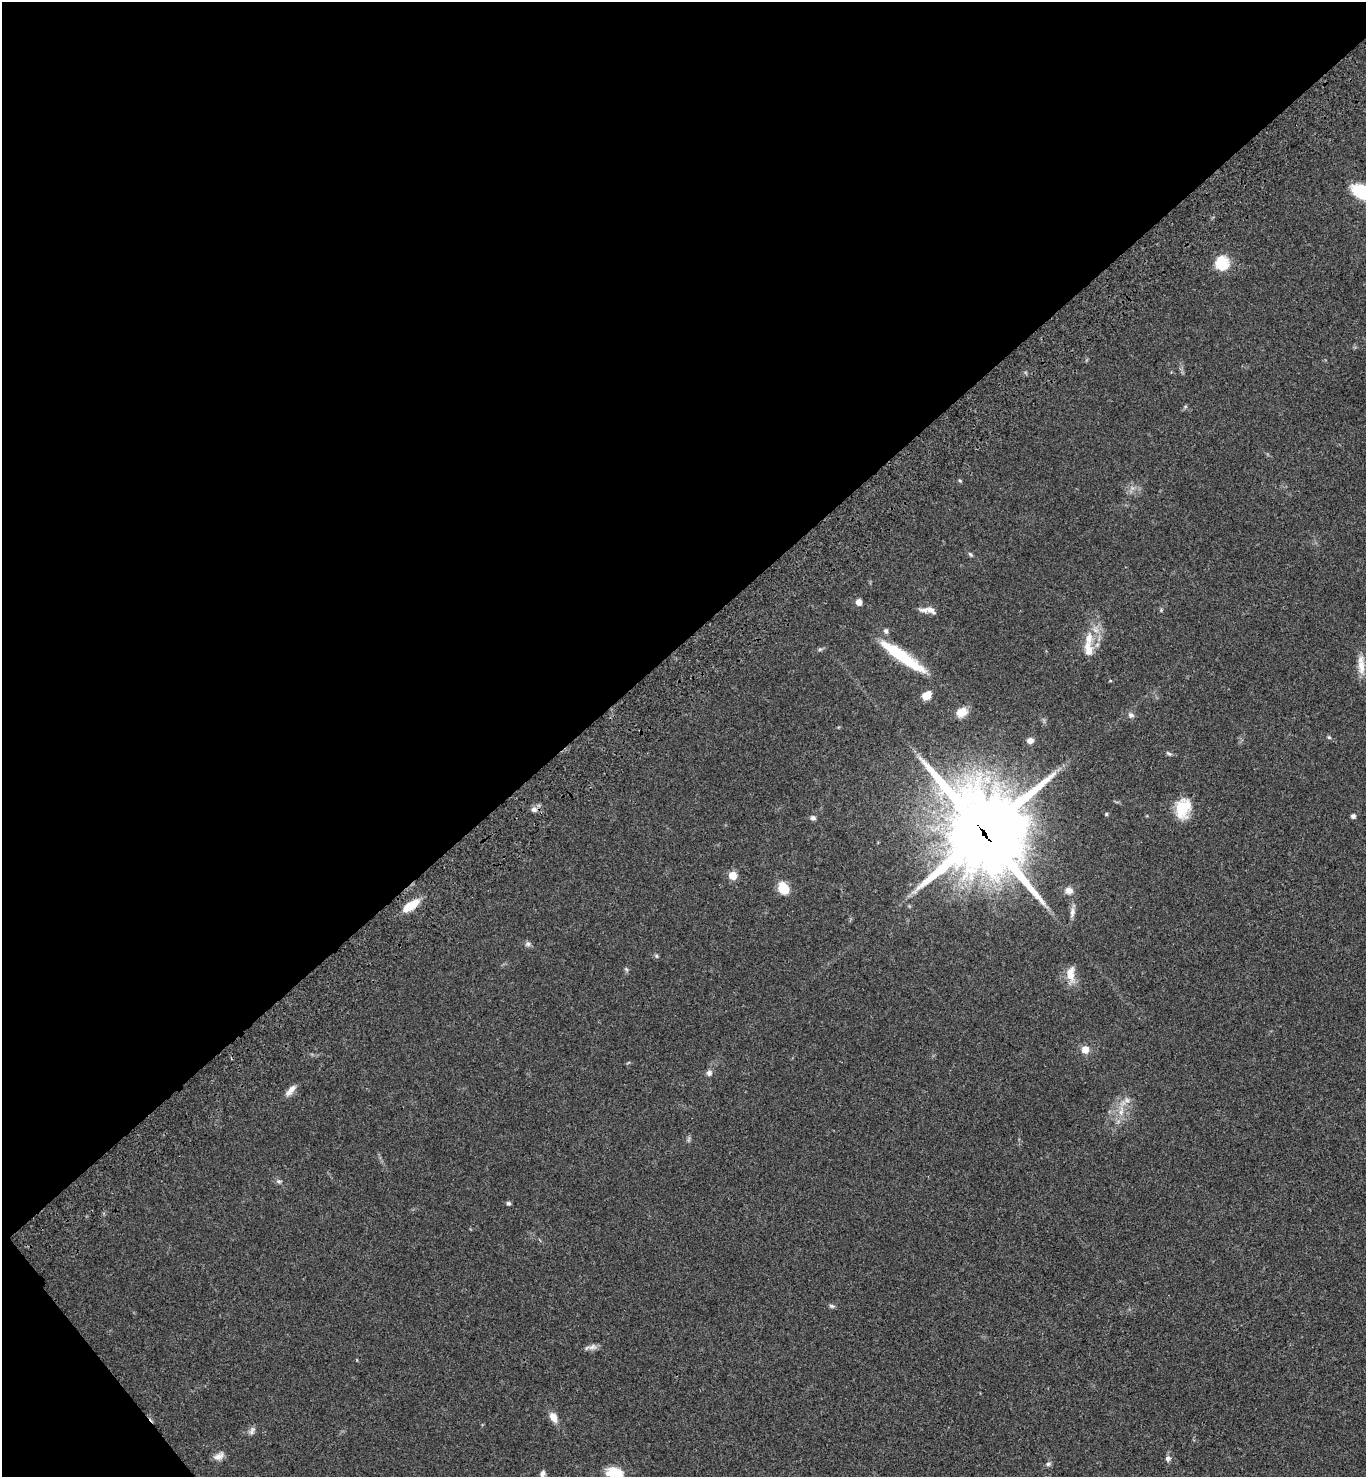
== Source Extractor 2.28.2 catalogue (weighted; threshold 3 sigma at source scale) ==
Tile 5 of 4 x 4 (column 1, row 2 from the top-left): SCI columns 244-1607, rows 3054-4528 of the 6082 x 6105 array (HDU 1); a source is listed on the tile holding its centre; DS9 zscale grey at full resolution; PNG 1368 x 1479 px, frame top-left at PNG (2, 2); no overlay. Shown black and unused: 45% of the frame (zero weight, under 3 of 4 exposures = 6% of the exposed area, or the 3 px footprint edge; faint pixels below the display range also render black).
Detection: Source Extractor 2.28.2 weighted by HDU 2 'WHT'; one run over the whole footprint, this tile lists its part. Background 0.0474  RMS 0.0054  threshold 0.0244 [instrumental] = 3 sigma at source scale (4.5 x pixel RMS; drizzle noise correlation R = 1.50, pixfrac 1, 0.05/0.05 arcsec/px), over >= 5 px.
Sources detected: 51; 1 too faint to see at this stretch — not listed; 2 inside a brighter listed object's ellipse — not listed separately; the other 48 listed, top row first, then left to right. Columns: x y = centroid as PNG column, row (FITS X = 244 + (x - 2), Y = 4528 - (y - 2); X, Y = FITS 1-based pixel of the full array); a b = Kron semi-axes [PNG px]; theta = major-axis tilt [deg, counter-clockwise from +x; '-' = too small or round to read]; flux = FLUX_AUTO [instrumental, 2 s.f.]
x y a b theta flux
1361 192 17 11 -30 32
1222 263 18 17 - 11
960 480 5 4 - 0.64
970 554 7 5 -55 0.91
859 602 6 5 - 3.7
924 610 17 8 -1 3
1161 610 5 4 - 0.61
886 631 7 5 -60 1.2
1088 648 24 12 -81 7.8
902 656 57 10 -35 28
1361 665 28 8 -87 6.3
926 695 11 8 35 5.7
962 712 13 10 34 5.4
1131 715 8 7 - 1.7
1329 737 6 5 - 0.76
1030 741 8 6 5 2.9
1169 754 8 4 -33 0.93
1183 808 21 14 75 16
534 810 8 7 - 2.2
1106 814 5 4 - 0.6
1353 816 6 5 - 1.3
813 818 7 6 - 1.4
984 832 30 28 -57 5400
733 875 7 6 - 7.5
784 888 13 10 -63 9.3
1069 890 10 8 -16 3.5
411 906 20 8 33 11
1072 912 16 7 84 2.7
528 944 7 6 - 1.3
656 956 6 4 -89 0.76
626 969 6 4 -45 0.79
1071 974 23 10 -87 6.5
1085 1049 8 8 - 4.5
709 1073 7 7 - 1.8
290 1090 18 6 49 3.3
1127 1100 8 6 -68 2
1121 1112 8 6 -71 2.4
279 1181 8 5 -19 1.1
509 1203 5 5 - 1.1
832 1306 8 5 -26 1
592 1347 12 8 13 2.4
553 1417 13 8 -62 4.5
252 1430 12 6 65 1.7
219 1456 14 8 30 3.1
1168 1458 7 6 - 1.4
1048 1464 8 5 10 1.1
615 1473 21 12 -12 9.6
542 1474 8 6 73 1.8
Overlapping masked pixels (flux is a lower limit): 1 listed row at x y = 984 832
Isophote crosses this tile's border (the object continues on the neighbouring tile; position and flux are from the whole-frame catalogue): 2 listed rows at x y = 1361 192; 615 1473